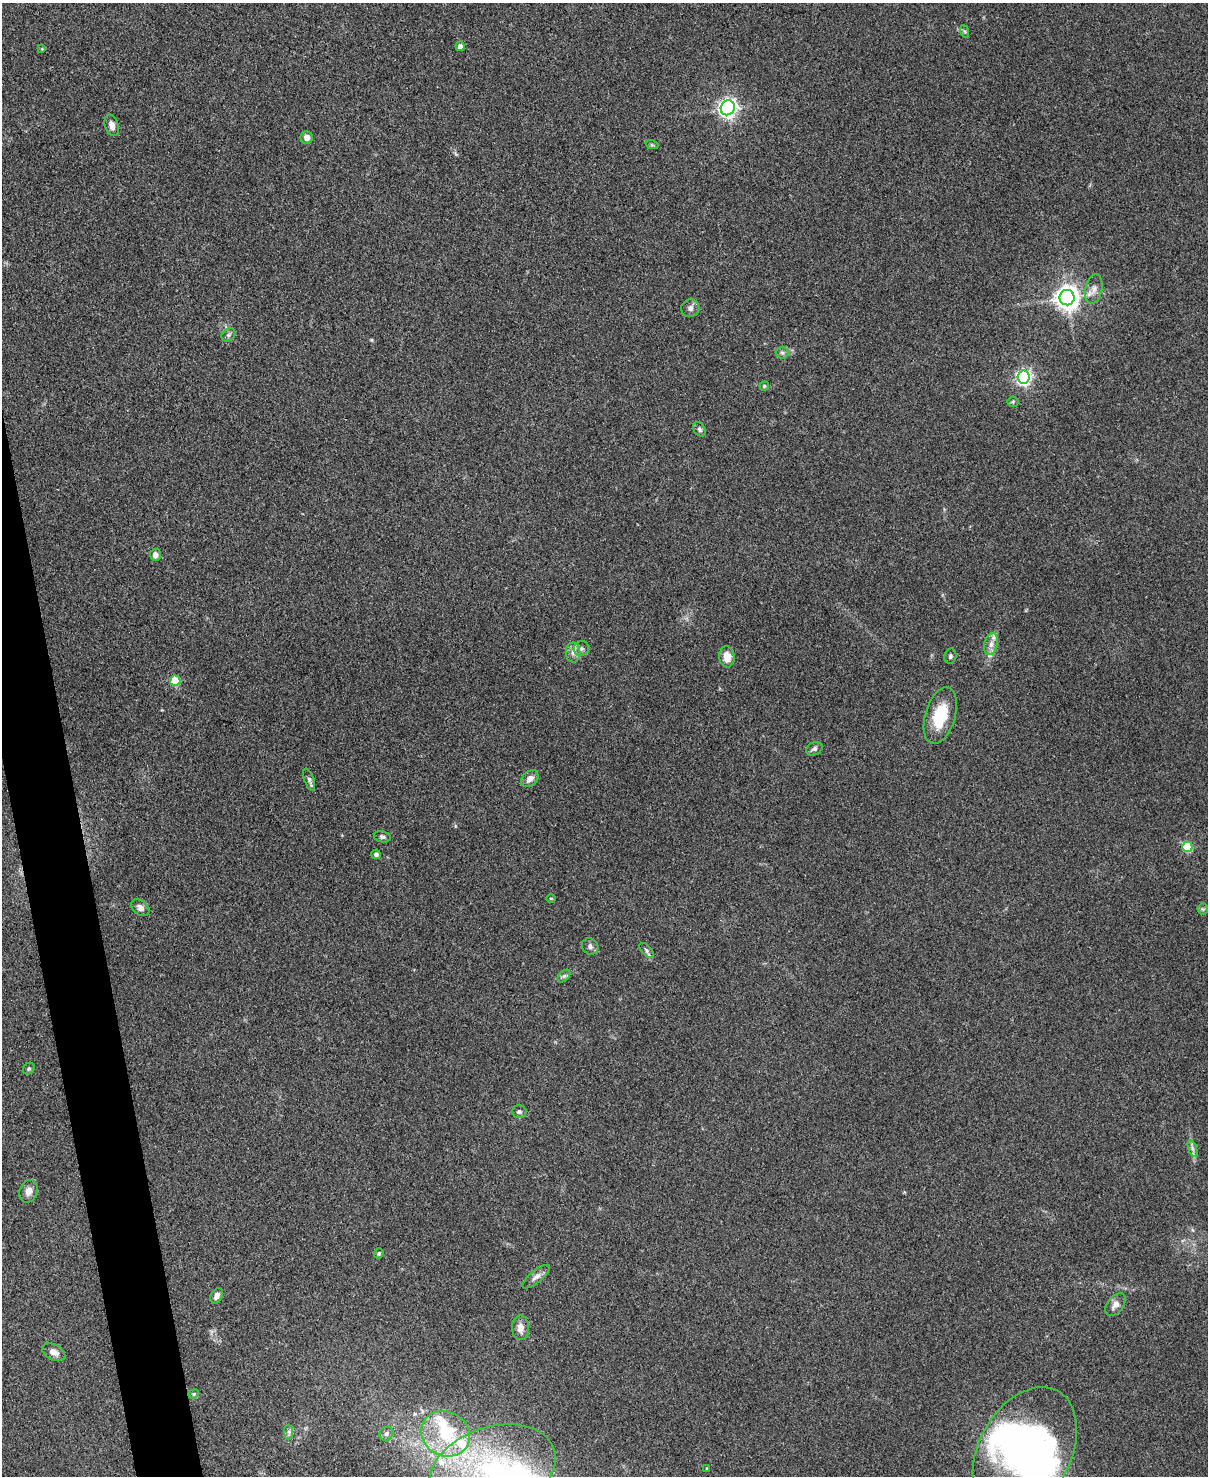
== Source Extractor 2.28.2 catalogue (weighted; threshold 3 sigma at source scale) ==
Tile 7 of 4 x 3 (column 3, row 2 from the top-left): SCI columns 2419-3624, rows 1613-3086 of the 4836 x 4812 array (HDU 1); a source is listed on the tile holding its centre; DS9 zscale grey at full resolution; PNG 1210 x 1478 px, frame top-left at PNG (2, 3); each listed source drawn as its Kron ellipse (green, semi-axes under 4 px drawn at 4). Shown black and unused: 3% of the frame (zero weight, under 3 of 4 exposures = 1% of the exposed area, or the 3 px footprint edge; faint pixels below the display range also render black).
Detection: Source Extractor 2.28.2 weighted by HDU 2 'WHT'; one run over the whole footprint, this tile lists its part. Background 0.349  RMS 0.01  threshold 0.045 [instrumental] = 3 sigma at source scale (4.5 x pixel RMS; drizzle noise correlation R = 1.50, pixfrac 1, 0.05/0.05 arcsec/px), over >= 5 px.
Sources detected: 58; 3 inside a brighter object's white glare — neither listed nor drawn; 2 inside a brighter listed object's ellipse — not listed separately; the other 53 listed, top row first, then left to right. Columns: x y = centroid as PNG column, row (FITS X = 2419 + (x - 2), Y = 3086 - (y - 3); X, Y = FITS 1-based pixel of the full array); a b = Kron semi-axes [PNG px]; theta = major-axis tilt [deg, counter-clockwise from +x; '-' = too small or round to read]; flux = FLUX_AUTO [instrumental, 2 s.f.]
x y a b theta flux
964 31 6 4 -70 1.5
460 46 5 4 - 5.7
42 49 4 3 - 0.81
728 108 7 6 - 470
112 125 11 6 -72 6.5
307 137 6 6 - 5.7
652 145 6 4 -18 1.4
1094 289 15 8 78 6.9
1067 298 7 7 - 940
690 308 9 8 - 4.1
228 335 7 6 - 2.2
782 353 6 6 - 2.3
1024 377 6 6 - 290
764 386 4 4 - 1.2
1013 402 5 5 - 1.5
699 429 8 5 -58 2.4
155 555 6 5 - 4.4
991 644 11 6 75 6.2
582 648 8 7 - 3.3
573 652 10 7 89 5.2
950 656 7 6 - 2.3
727 657 10 7 -85 11
175 681 5 5 - 51
940 715 29 15 73 39
814 749 8 6 26 2.8
530 779 10 7 42 6.3
309 780 11 5 -71 2.8
382 837 8 5 -13 2.3
1187 847 5 5 - 54
376 854 5 4 - 2.9
551 898 4 3 - 0.86
140 908 10 7 -40 4.3
1203 909 5 5 - 1.5
590 946 9 7 -40 3.6
646 950 9 4 -46 2.6
564 976 8 4 44 2.2
29 1069 6 5 - 1.7
519 1112 7 6 - 2.4
1192 1148 9 4 -71 2.8
28 1191 12 9 70 7.2
379 1253 5 4 - 1.7
536 1277 17 6 39 5
217 1296 8 5 61 4.1
1115 1304 13 8 52 6.4
520 1328 12 8 -88 7.1
54 1352 12 7 -28 6.3
194 1394 5 4 - 1.5
289 1432 7 4 -89 2.4
386 1434 7 6 - 3.1
445 1434 25 22 -27 62
1025 1452 69 46 62 280
707 1469 4 3 - 1.2
492 1470 65 43 19 210
Isophote crosses this tile's border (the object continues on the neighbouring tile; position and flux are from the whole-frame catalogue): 1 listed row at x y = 492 1470